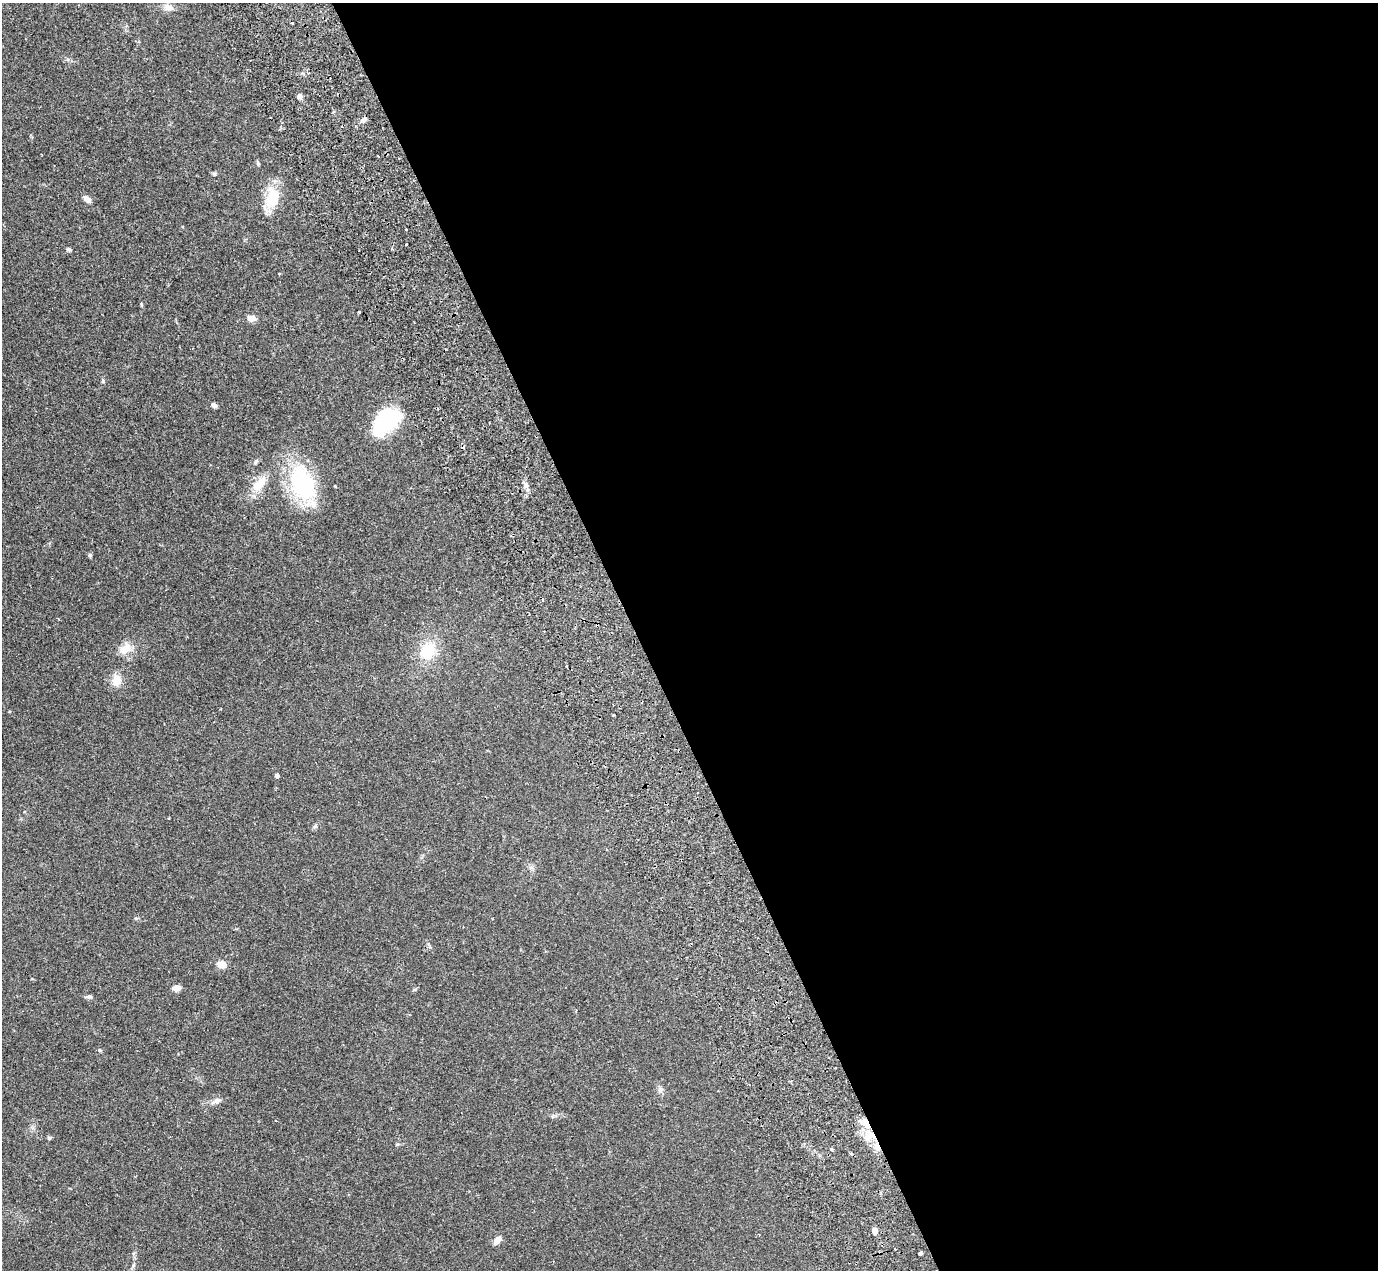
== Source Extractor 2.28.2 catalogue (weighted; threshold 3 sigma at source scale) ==
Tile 8 of 4 x 4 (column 4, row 2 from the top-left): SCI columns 4275-5650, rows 2825-4092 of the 5747 x 5795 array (HDU 1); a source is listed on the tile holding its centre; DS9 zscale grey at full resolution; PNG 1380 x 1272 px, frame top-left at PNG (2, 3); no overlay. Shown black and unused: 54% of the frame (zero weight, under 2 of 3 exposures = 9% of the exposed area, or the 3 px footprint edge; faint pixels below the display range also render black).
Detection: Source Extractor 2.28.2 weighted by HDU 2 'WHT'; one run over the whole footprint, this tile lists its part. Background 0.0827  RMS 0.0057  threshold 0.0258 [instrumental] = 3 sigma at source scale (4.5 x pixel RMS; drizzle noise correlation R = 1.50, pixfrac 1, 0.05/0.05 arcsec/px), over >= 5 px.
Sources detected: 45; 4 cosmic-ray / hot-pixel residue — not listed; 1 inside a brighter listed object's ellipse — not listed separately; the other 40 listed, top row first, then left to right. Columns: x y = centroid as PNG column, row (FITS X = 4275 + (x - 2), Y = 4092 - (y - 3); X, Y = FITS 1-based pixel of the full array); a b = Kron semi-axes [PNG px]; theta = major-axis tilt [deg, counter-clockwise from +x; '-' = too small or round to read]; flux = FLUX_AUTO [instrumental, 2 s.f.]
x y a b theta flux
168 7 12 9 -14 3.5
299 96 7 5 -76 1.7
363 120 9 5 26 1.7
258 163 7 4 -68 0.78
214 174 5 5 - 0.82
272 198 29 18 80 16
87 199 10 6 -41 2.9
406 229 3 2 - 0.85
406 244 3 3 - 1.2
69 249 6 4 -23 0.89
279 274 3 3 - 0.52
141 305 5 3 - 0.53
359 312 3 2 - 0.63
251 318 8 6 -5 4.2
103 381 5 4 - 0.85
214 405 6 4 -51 1.8
386 421 30 18 46 45
259 484 26 12 54 9.1
302 484 45 28 -68 46
526 485 8 5 -61 1.9
90 555 6 5 - 0.79
125 649 18 11 39 6.7
428 651 19 16 67 18
116 680 13 10 -90 6.2
277 776 4 4 - 1.5
315 826 6 4 45 0.91
221 964 10 8 -2 4.7
176 988 9 6 11 3.2
414 989 7 3 9 0.69
89 997 9 5 7 1.2
100 1050 5 4 - 0.63
216 1101 14 7 23 2.9
865 1123 15 9 -42 6.4
870 1136 17 12 12 7.7
49 1138 6 4 71 0.68
831 1149 4 3 - 1.2
875 1231 5 4 - 5.2
497 1240 10 6 52 3.1
895 1249 3 3 - 0.79
920 1253 4 3 - 2.5
Overlapping masked pixels (flux is a lower limit): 2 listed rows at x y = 865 1123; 870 1136
Unlisted compact peaks at least as high as the median listed source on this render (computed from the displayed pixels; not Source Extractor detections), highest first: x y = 397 1144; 136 918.